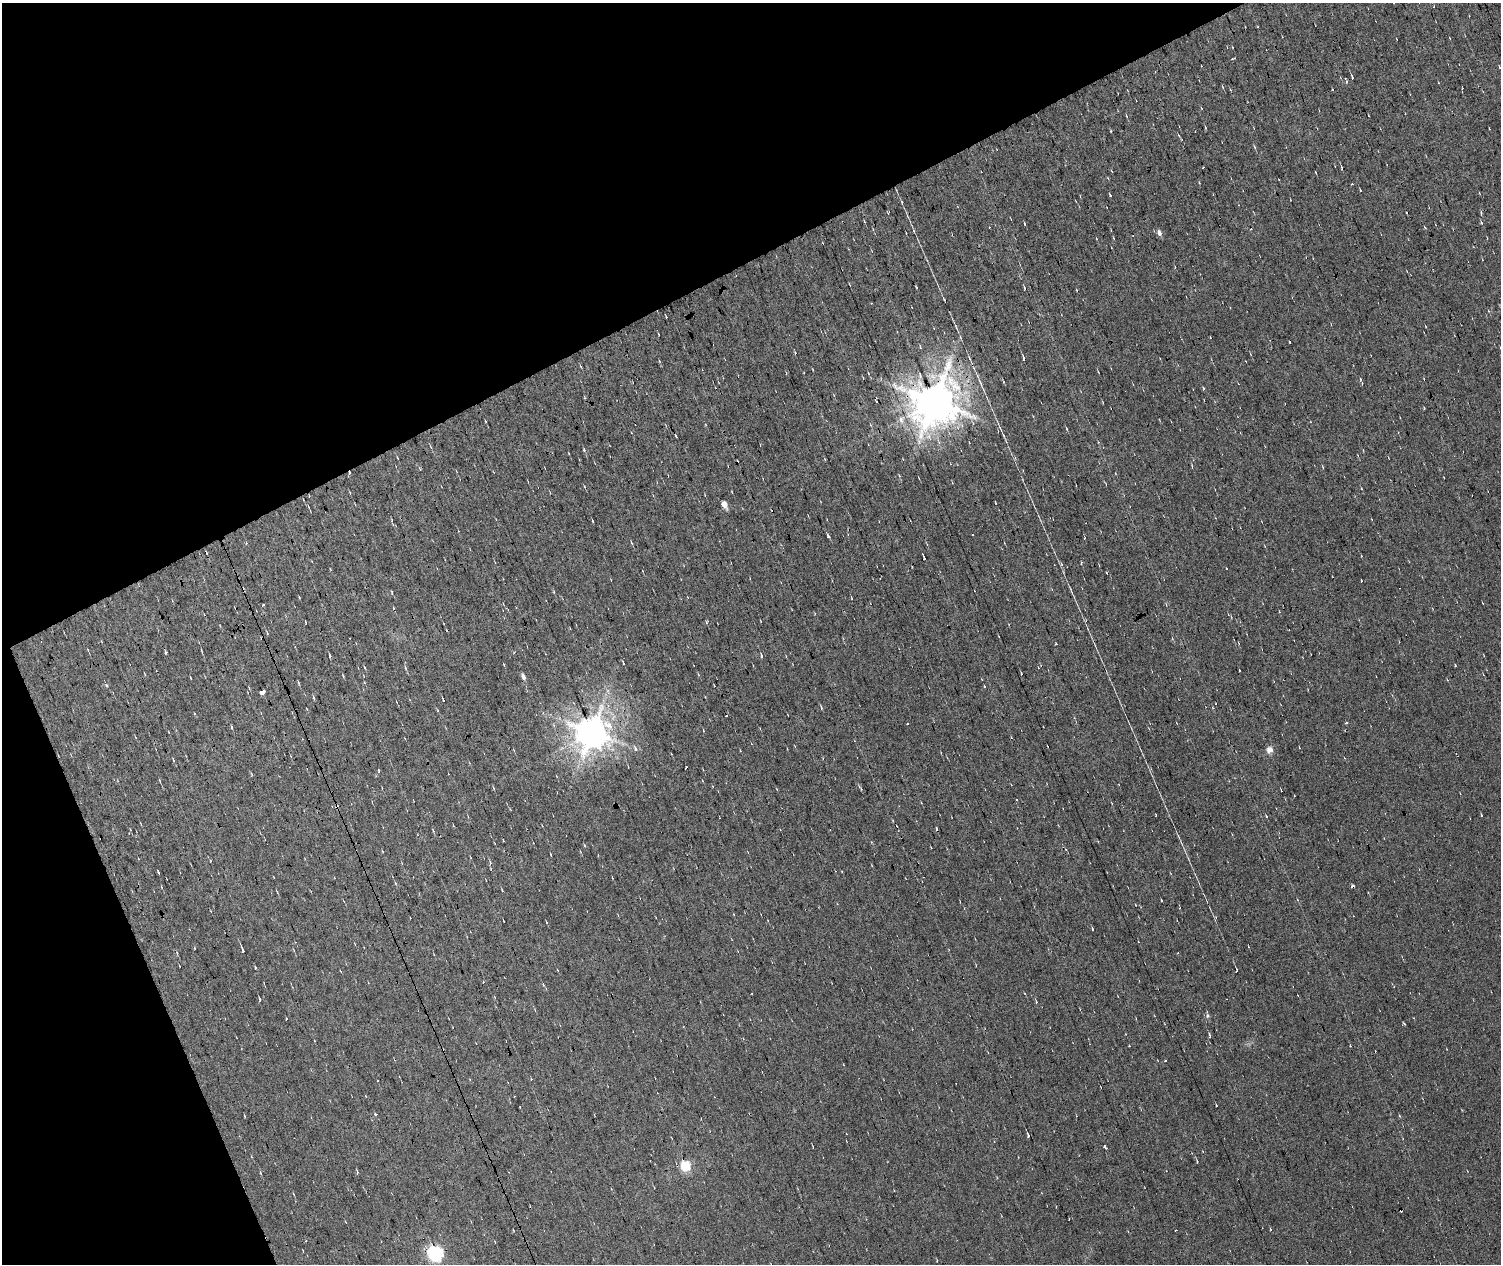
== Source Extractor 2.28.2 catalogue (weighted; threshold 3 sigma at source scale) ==
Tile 4 of 3 x 3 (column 1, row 2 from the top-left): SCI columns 120-1618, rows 1262-2523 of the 4706 x 3784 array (HDU 1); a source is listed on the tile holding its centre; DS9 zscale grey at full resolution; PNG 1503 x 1266 px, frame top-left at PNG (2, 3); no overlay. Shown black and unused: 26% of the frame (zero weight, under 7 of 13 exposures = <1% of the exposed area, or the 3 px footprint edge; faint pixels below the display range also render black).
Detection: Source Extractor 2.28.2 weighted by HDU 2 'WHT'; one run over the whole footprint, this tile lists its part. Background 0.00971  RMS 0.0059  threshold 0.0243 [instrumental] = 3 sigma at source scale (4.09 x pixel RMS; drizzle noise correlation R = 1.36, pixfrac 0.8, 0.0396/0.0396 arcsec/px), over >= 5 px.
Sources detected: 147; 36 cosmic-ray / hot-pixel residue — not listed; the other 111 listed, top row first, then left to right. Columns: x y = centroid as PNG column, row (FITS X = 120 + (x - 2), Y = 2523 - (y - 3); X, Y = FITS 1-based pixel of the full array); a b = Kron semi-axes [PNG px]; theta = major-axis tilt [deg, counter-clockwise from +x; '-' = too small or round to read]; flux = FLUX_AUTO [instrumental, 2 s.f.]
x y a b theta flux
1499 67 4 3 - 0.41
1352 77 4 2 - 0.68
1223 87 5 3 - 0.55
1333 90 3 3 - 1.7
1254 146 5 3 - 0.55
1342 168 3 2 - 0.82
1316 173 3 2 - 0.57
1360 190 4 2 - 0.43
1110 195 3 3 - 2.2
902 202 5 3 - 0.48
864 221 4 3 - 0.42
1481 223 6 4 -68 0.65
1159 233 8 5 -69 2
1114 238 3 2 - 0.6
1024 288 5 3 - 0.69
1077 290 3 2 - 0.48
872 303 3 2 - 0.43
658 334 3 2 - 0.39
1024 358 4 3 - 1.1
948 364 28 11 74 12
580 366 5 3 - 0.56
1360 379 4 3 - 0.53
1203 388 4 3 - 0.57
876 401 3 2 - 1.3
935 402 13 12 - 2000
901 419 11 8 -86 3.6
485 421 4 2 - 0.4
1066 428 4 3 - 0.45
676 436 3 2 - 1.7
431 447 5 2 - 0.46
584 450 4 3 - 0.58
1323 467 5 3 - 0.5
350 473 4 3 - 0.94
732 492 3 2 - 0.34
996 503 3 2 - 0.33
724 504 6 4 -68 5.1
392 520 4 2 - 0.44
592 521 4 2 - 0.5
828 536 5 3 - 0.83
632 543 5 3 - 0.59
1361 581 3 2 - 0.39
392 592 5 2 - 0.51
299 597 3 2 - 0.41
305 622 3 2 - 0.47
706 622 5 3 - 0.61
267 633 5 3 - 0.44
166 652 3 3 - 4.2
330 656 3 2 - 0.64
761 656 6 4 85 1.2
786 656 3 2 - 0.37
1455 666 3 3 - 0.75
405 668 7 3 -80 0.89
1239 670 3 2 - 0.32
343 676 4 3 - 0.45
523 677 7 4 -64 1.9
191 678 3 2 - 0.45
106 685 4 3 - 2.3
984 686 4 2 - 0.41
249 688 4 3 - 0.41
262 692 4 3 - 5.1
313 697 5 4 - 0.76
443 700 3 3 - 2.9
821 707 6 3 -66 0.73
307 709 3 2 - 0.54
907 724 3 2 - 0.4
592 732 9 9 - 1200
1300 748 3 2 - 0.36
636 749 3 3 - 3.5
1269 750 9 8 - 2.8
173 759 4 3 - 0.46
379 771 4 3 - 0.52
251 774 5 3 - 0.5
160 781 5 3 - 0.42
860 787 9 3 -59 0.78
1281 791 3 2 - 0.74
1017 799 3 2 - 0.58
1156 815 3 2 - 0.33
1481 815 4 2 - 0.49
1266 816 4 3 - 0.87
130 829 3 2 - 0.45
433 831 5 3 - 0.62
382 851 4 2 - 0.4
490 863 5 4 - 0.77
158 872 3 3 - 1.3
502 890 3 2 - 0.42
504 921 3 2 - 0.31
546 922 4 3 - 0.46
1092 929 4 2 - 0.57
243 950 6 2 -71 1.7
179 966 3 2 - 0.35
1236 971 4 2 - 1.2
483 982 4 2 - 0.29
260 1000 4 3 - 0.97
1036 1002 3 3 - 0.42
1207 1016 7 6 - 1.1
286 1019 3 2 - 0.36
1210 1035 6 3 -73 0.68
1350 1046 3 2 - 0.4
376 1115 3 3 - 3.1
245 1116 3 2 - 0.47
1400 1116 4 3 - 0.49
1028 1136 4 3 - 1.4
813 1146 3 2 - 0.4
1105 1146 3 3 - 10
1203 1152 3 2 - 0.37
1197 1161 5 3 - 0.54
685 1166 14 13 - 9.2
261 1173 5 2 - 0.53
1270 1229 4 3 - 0.48
303 1251 3 2 - 0.37
435 1254 7 6 - 120
Overlapping masked pixels (flux is a lower limit): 2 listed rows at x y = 935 402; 350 473
Unlisted compact peaks at least as high as the median listed source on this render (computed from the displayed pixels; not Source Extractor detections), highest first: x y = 263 605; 255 967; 1111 131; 231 727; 1081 563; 1226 568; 584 845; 659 361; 194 948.